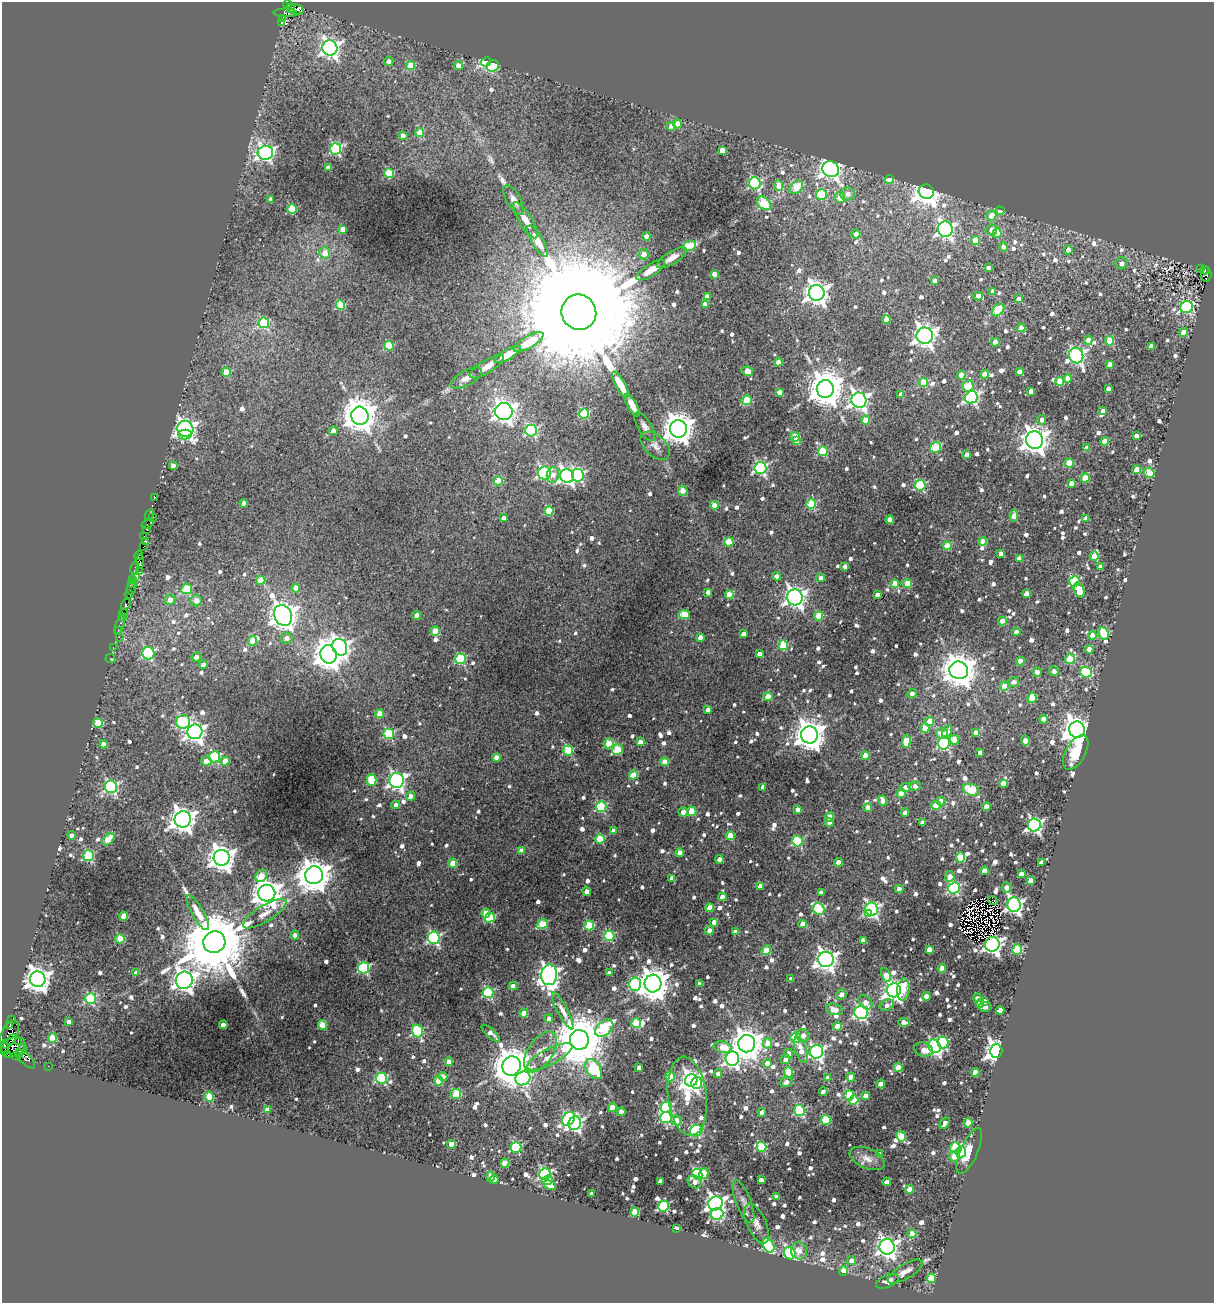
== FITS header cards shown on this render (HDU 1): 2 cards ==
NAXIS1  =                 1212
NAXIS2  =                 1301

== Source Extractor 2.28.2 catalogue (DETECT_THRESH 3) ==
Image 1212 x 1301 px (HDU 1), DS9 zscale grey, 1 PNG px = 1 image px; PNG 1216 x 1305 px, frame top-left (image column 1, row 1301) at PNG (2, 2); each listed source drawn as its Kron ellipse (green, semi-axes under 4 px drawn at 4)
Background 0.394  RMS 0.037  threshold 0.111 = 3 sigma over >= 5 px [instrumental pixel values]
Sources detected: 1093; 5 with non-positive FLUX_AUTO (blend fragments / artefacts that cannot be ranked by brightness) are neither listed nor drawn; of the other 1088, the 500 brightest by FLUX_AUTO listed and drawn (588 fainter detections omitted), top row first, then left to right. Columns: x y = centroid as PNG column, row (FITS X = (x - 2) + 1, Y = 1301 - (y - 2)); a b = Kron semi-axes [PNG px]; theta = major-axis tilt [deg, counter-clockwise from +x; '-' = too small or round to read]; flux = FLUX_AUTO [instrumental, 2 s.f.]
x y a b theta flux
288 5 5 4 - 880
291 8 5 3 - 260
296 9 7 5 -13 380
285 13 11 4 -1 170
283 18 4 3 - 340
281 23 4 3 - 65
330 48 8 7 - 1300
389 61 4 4 - 15
486 62 5 4 - 600
410 66 4 4 - 67
458 66 4 4 - 28
493 66 6 5 - 150
678 124 4 4 - 52
671 126 4 4 - 32
420 133 4 4 - 48
403 136 4 4 - 24
336 149 6 5 - 320
722 150 4 4 - 36
265 153 8 7 - 750
328 168 4 4 - 25
831 169 8 7 - 1300
389 173 5 5 - 120
889 179 4 4 - 35
755 183 6 5 - 350
779 186 5 4 - 66
796 187 8 5 45 86
926 192 7 7 - 2500
821 194 5 5 - 140
848 194 7 6 - 16
840 198 5 5 - 50
271 199 4 4 - 15
514 200 17 7 -60 18
764 203 8 5 -39 150
292 209 5 5 - 140
1000 211 4 4 - 38
992 215 5 5 - 41
526 220 21 6 -59 29
343 229 4 4 - 26
945 229 8 7 - 780
991 230 6 5 - 20
997 233 5 4 - 68
856 234 4 4 - 18
646 236 4 4 - 20
538 241 17 6 -60 43
975 241 4 4 - 67
689 246 7 5 22 75
1003 247 4 4 - 13
1068 250 4 4 - 26
325 253 5 5 - 36
644 254 5 5 - 30
672 258 17 6 31 23
1122 263 6 6 - 16
988 268 4 4 - 18
1200 268 3 3 - 15
651 270 16 6 32 35
1205 270 4 4 - 170
714 274 4 4 - 26
1206 275 7 5 86 170
935 281 4 4 - 22
993 291 4 4 - 17
817 293 8 7 - 2100
707 296 4 4 - 24
978 296 4 4 - 41
1018 299 4 4 - 19
705 304 4 4 - 24
340 305 4 4 - 130
1187 307 6 6 - 340
998 310 7 5 46 130
579 312 18 17 - 180000
886 319 4 4 - 32
264 323 5 5 - 200
1021 328 4 4 - 43
1183 332 4 4 - 34
925 336 8 8 - 1600
1088 340 4 4 - 27
1110 341 5 4 - 94
529 342 17 6 30 77
995 342 4 4 - 52
389 346 5 4 - 110
1151 346 4 4 - 17
508 354 14 5 30 34
1076 356 8 7 - 690
778 362 4 4 - 23
1110 364 4 4 - 22
487 367 19 6 32 23
747 371 6 4 -12 27
226 372 4 4 - 65
1020 372 4 4 - 30
985 374 4 4 - 48
961 375 4 4 - 56
466 378 17 7 28 18
1068 379 4 4 - 35
1060 381 4 4 - 74
924 383 4 4 - 100
620 384 15 5 -61 39
968 386 5 5 - 61
825 389 9 8 - 7300
1108 389 4 4 - 18
1031 391 4 4 - 20
780 392 4 4 - 26
901 395 4 4 - 25
971 397 6 6 - 550
747 400 5 5 - 98
859 400 8 7 - 1200
632 405 13 4 -61 21
1103 411 4 3 - 15
504 412 9 8 - 1400
584 414 5 5 - 200
360 416 9 8 - 5400
866 420 4 4 - 43
1042 420 5 4 - 14
645 427 16 6 -59 13
185 429 8 7 - 1300
678 429 8 8 - 4000
531 430 6 6 - 320
333 431 4 4 - 21
185 435 6 5 - 100
1136 436 4 4 - 18
795 437 5 4 - 70
796 440 4 3 - 33
1035 440 9 8 - 2700
1105 441 4 4 - 52
655 446 17 10 -43 19
936 448 6 5 - 120
1087 448 4 4 - 31
823 451 5 4 - 120
967 455 4 4 - 21
1069 463 4 4 - 81
173 466 4 4 - 18
760 468 6 6 - 470
1137 470 4 4 - 38
544 473 6 6 - 420
1149 473 5 4 - 120
553 475 8 6 74 17
578 475 6 5 - 380
567 476 7 6 - 840
1085 478 4 4 - 86
498 481 4 4 - 60
1071 483 4 4 - 21
920 485 5 5 - 210
683 491 5 4 - 26
154 497 4 3 - 26
244 503 4 4 - 20
811 504 5 5 - 150
714 505 4 4 - 44
549 511 4 4 - 130
149 515 6 3 64 230
1014 516 6 4 82 40
153 517 2 2 - 140
503 518 4 4 - 15
1086 519 4 4 - 28
890 520 4 4 - 39
148 523 7 2 32 18
146 529 4 3 - 240
144 536 3 2 - 22
145 541 4 3 - 59
729 542 4 4 - 82
983 542 4 4 - 46
947 546 4 4 - 79
143 547 3 2 - 82
1001 554 4 4 - 27
139 555 4 3 - 400
1094 556 4 4 - 61
1019 559 4 4 - 22
140 561 7 4 -87 510
845 566 4 4 - 14
1101 567 4 4 - 22
135 568 7 3 79 420
140 572 4 3 - 200
135 576 4 3 - 110
777 576 4 4 - 16
820 578 4 4 - 18
132 579 3 2 - 140
261 580 4 4 - 75
1074 581 5 5 - 230
133 583 5 3 - 420
908 583 4 4 - 51
895 584 4 4 - 76
131 588 6 4 71 98
296 588 4 4 - 27
187 589 5 5 - 110
1079 590 8 5 -69 67
708 592 4 4 - 14
1027 593 4 4 - 26
129 594 4 3 - 24
729 594 4 4 - 71
877 595 4 4 - 17
795 597 8 7 - 1400
170 600 5 5 - 28
196 601 6 5 - 24
126 604 6 4 57 630
124 613 4 3 - 460
684 614 6 4 11 88
283 615 11 8 -61 2800
417 615 4 4 - 19
819 616 4 4 - 89
123 617 3 3 - 660
1002 621 4 4 - 36
120 625 10 3 68 95
119 631 3 2 - 31
435 631 4 4 - 80
1016 632 4 4 - 15
1104 633 6 4 -64 110
743 634 4 4 - 20
1092 635 4 4 - 41
119 637 2 2 - 16
700 637 4 4 - 22
287 638 6 5 - 15
253 641 5 4 - 62
783 645 5 4 - 120
340 647 9 7 -62 990
113 648 3 2 - 19
1089 649 4 4 - 33
148 653 6 6 - 290
328 654 9 8 - 3100
759 654 4 4 - 24
196 657 4 4 - 18
110 659 5 3 - 29
461 659 5 5 - 220
1070 659 5 4 - 94
1020 661 4 4 - 36
203 665 4 4 - 18
959 670 9 8 - 5400
1054 671 5 5 - 16
1037 672 4 4 - 17
1086 672 6 5 - 190
1014 682 5 5 - 16
1004 686 5 4 - 63
912 694 4 4 - 16
768 696 4 4 - 39
1032 698 5 4 - 69
708 709 4 4 - 16
380 714 4 4 - 47
1044 719 4 4 - 29
930 721 4 4 - 61
183 722 7 6 - 300
98 723 5 5 - 120
925 728 4 4 - 57
1077 730 8 8 - 2900
195 732 7 7 - 1400
947 732 7 4 65 17
942 733 6 5 - 38
976 733 4 4 - 32
389 734 5 5 - 210
809 735 8 8 - 4100
954 740 5 4 - 35
906 741 6 4 87 94
1025 741 5 4 - 31
640 742 4 4 - 23
609 743 5 5 - 110
944 743 6 5 - 360
103 744 4 4 - 17
568 750 5 5 - 140
617 750 6 5 - 120
1076 752 19 9 60 130
980 753 4 4 - 24
865 755 4 4 - 56
214 757 5 5 - 230
496 758 4 4 - 41
206 761 5 4 - 29
225 761 4 4 - 38
665 762 4 4 - 48
633 775 5 4 - 50
372 780 6 5 - 110
397 780 7 7 - 910
1003 783 4 4 - 30
915 786 6 4 9 15
111 787 6 6 - 430
763 787 4 4 - 20
905 787 5 4 - 29
971 790 8 5 -15 120
901 793 4 4 - 43
411 796 4 4 - 28
883 801 5 4 - 37
941 801 4 4 - 34
396 805 4 4 - 23
936 805 5 4 - 72
601 807 5 5 - 230
868 807 4 4 - 26
986 807 4 4 - 44
798 810 4 4 - 20
692 811 5 4 - 96
683 812 5 4 - 18
905 813 4 4 - 15
830 817 4 4 - 60
183 819 8 8 - 2500
829 823 4 4 - 16
922 823 4 3 - 14
1034 825 6 6 - 650
613 831 4 4 - 15
72 835 4 4 - 16
730 836 4 4 - 100
108 839 7 4 46 73
600 839 4 4 - 110
797 841 5 5 - 220
521 851 4 4 - 21
680 853 4 4 - 34
89 856 5 5 - 230
222 858 8 8 - 2700
960 858 5 4 - 120
719 859 4 4 - 20
838 862 4 4 - 32
1041 862 4 4 - 15
453 863 4 4 - 60
985 871 4 4 - 38
1021 874 4 4 - 21
314 875 9 9 - 5500
261 876 6 5 - 47
950 876 5 4 - 27
672 878 4 4 - 17
1031 881 4 4 - 33
760 886 4 4 - 31
1006 887 5 4 - 20
954 888 6 5 - 360
899 889 4 4 - 15
587 891 5 4 - 15
267 893 8 8 - 3600
821 893 4 4 - 28
722 897 4 4 - 25
993 900 5 3 - 15
1014 905 7 6 - 880
710 908 4 4 - 42
819 909 6 5 - 220
872 909 7 6 - 610
198 913 20 6 -60 36
486 913 5 4 - 65
869 913 4 4 - 79
265 914 25 8 31 32
124 916 4 4 - 57
490 918 5 5 - 170
714 922 4 4 - 17
542 924 6 4 32 120
803 924 4 4 - 34
589 925 5 5 - 120
709 931 4 4 - 21
735 932 4 4 - 19
295 935 4 4 - 15
609 936 5 5 - 190
434 938 6 6 - 410
120 939 4 4 - 100
863 940 4 4 - 22
214 942 11 10 - 36000
992 944 7 7 - 980
1017 949 5 5 - 160
766 950 5 4 - 84
929 950 4 4 - 31
826 959 8 7 - 1700
364 968 5 5 - 290
942 968 4 4 - 35
136 973 4 4 - 18
609 973 4 4 - 18
549 975 10 8 85 1300
886 975 7 4 -68 46
38 979 8 7 - 2700
791 979 4 4 - 15
184 980 8 8 - 2000
635 984 7 6 - 190
653 984 9 8 - 4800
700 984 4 4 - 15
513 986 4 4 - 21
903 989 11 6 82 50
894 990 7 7 - 1600
488 992 5 5 - 250
841 994 5 5 - 18
926 996 4 4 - 39
90 998 5 5 - 250
977 998 4 4 - 15
984 1001 4 4 - 17
866 1002 8 6 -47 24
980 1003 4 4 - 38
887 1005 7 5 22 16
985 1007 6 4 -7 17
834 1009 9 5 -15 36
1000 1010 4 4 - 29
563 1011 21 5 -62 18
861 1012 7 6 - 510
524 1013 4 4 - 51
11 1019 3 2 - 290
549 1019 4 4 - 20
69 1022 4 4 - 14
904 1022 6 4 -3 27
636 1023 5 4 - 130
223 1025 4 4 - 36
323 1025 4 4 - 80
10 1026 3 3 - 630
837 1026 4 4 - 38
604 1028 10 7 42 180
417 1031 6 5 - 240
491 1033 11 4 -42 20
9 1034 15 8 65 2900
803 1035 6 6 - 19
53 1038 4 4 - 80
796 1038 5 5 - 240
11 1040 6 3 47 420
579 1040 10 9 - 18000
18 1041 3 2 - 220
943 1042 6 5 - 220
767 1043 5 5 - 32
747 1044 9 8 - 4500
934 1046 7 6 - 670
13 1047 13 9 28 2300
722 1047 9 5 -12 48
5 1048 7 3 -81 1200
801 1050 14 6 -70 30
923 1050 9 7 -17 19
21 1051 7 2 53 460
996 1051 6 6 - 1900
540 1052 23 12 56 41
816 1052 7 7 - 720
788 1053 4 4 - 22
7 1054 3 2 - 210
17 1056 5 3 - 430
550 1057 25 8 27 35
26 1059 12 5 -45 190
732 1059 7 7 - 740
785 1059 5 4 - 14
449 1062 4 4 - 25
767 1063 4 4 - 33
48 1066 3 2 - 14
511 1066 10 9 - 8300
639 1067 4 4 - 18
898 1067 4 4 - 61
594 1069 11 7 -57 180
789 1072 5 4 - 100
975 1072 4 4 - 37
718 1073 4 4 - 18
443 1077 4 4 - 42
670 1077 5 4 - 96
851 1077 4 4 - 55
381 1078 5 5 - 280
523 1078 8 6 33 410
828 1078 4 4 - 26
691 1080 6 6 - 1400
439 1081 5 4 - 76
786 1082 6 5 - 17
696 1083 6 5 - 140
881 1084 4 4 - 32
823 1091 4 4 - 14
456 1094 5 5 - 97
849 1095 5 5 - 130
687 1096 40 19 -84 150
865 1096 4 4 - 28
209 1097 5 4 - 110
853 1100 5 4 - 99
666 1107 6 5 - 260
612 1108 4 4 - 52
267 1110 4 4 - 24
800 1110 5 5 - 210
621 1112 4 4 - 20
762 1112 4 4 - 19
666 1118 5 5 - 240
569 1119 7 5 51 400
676 1120 5 5 - 44
826 1120 5 4 - 150
575 1123 7 6 - 650
945 1123 6 4 56 20
968 1123 4 4 - 56
696 1131 6 5 - 270
901 1136 5 4 - 79
452 1144 4 4 - 38
516 1147 5 5 - 230
761 1147 5 5 - 170
955 1147 5 5 - 140
969 1151 25 8 66 45
961 1152 6 5 - 300
880 1154 4 4 - 20
954 1156 5 5 - 39
867 1159 18 10 -23 24
505 1163 4 4 - 72
545 1174 6 5 - 460
697 1174 5 5 - 320
704 1174 5 4 - 36
491 1176 5 4 - 15
494 1179 4 4 - 48
547 1180 5 4 - 84
761 1180 4 4 - 15
661 1181 4 4 - 27
695 1182 7 6 - 16
887 1182 4 4 - 22
550 1185 6 4 -24 29
910 1189 4 4 - 45
592 1194 4 4 - 19
777 1197 4 4 - 20
743 1202 23 7 -69 20
715 1203 7 6 - 1400
663 1206 5 5 - 260
635 1212 4 4 - 89
717 1214 6 6 - 280
757 1224 21 9 -66 25
677 1228 3 3 - 40
912 1234 4 4 - 39
769 1245 8 5 -63 200
887 1247 8 7 - 1400
799 1251 9 8 - 21
790 1253 6 5 - 430
851 1261 4 4 - 23
844 1271 4 4 - 110
905 1272 20 7 31 20
932 1278 5 4 - 150
887 1281 12 6 23 17
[588 fainter detections neither listed nor drawn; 5 non-positive-flux detections neither listed nor drawn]